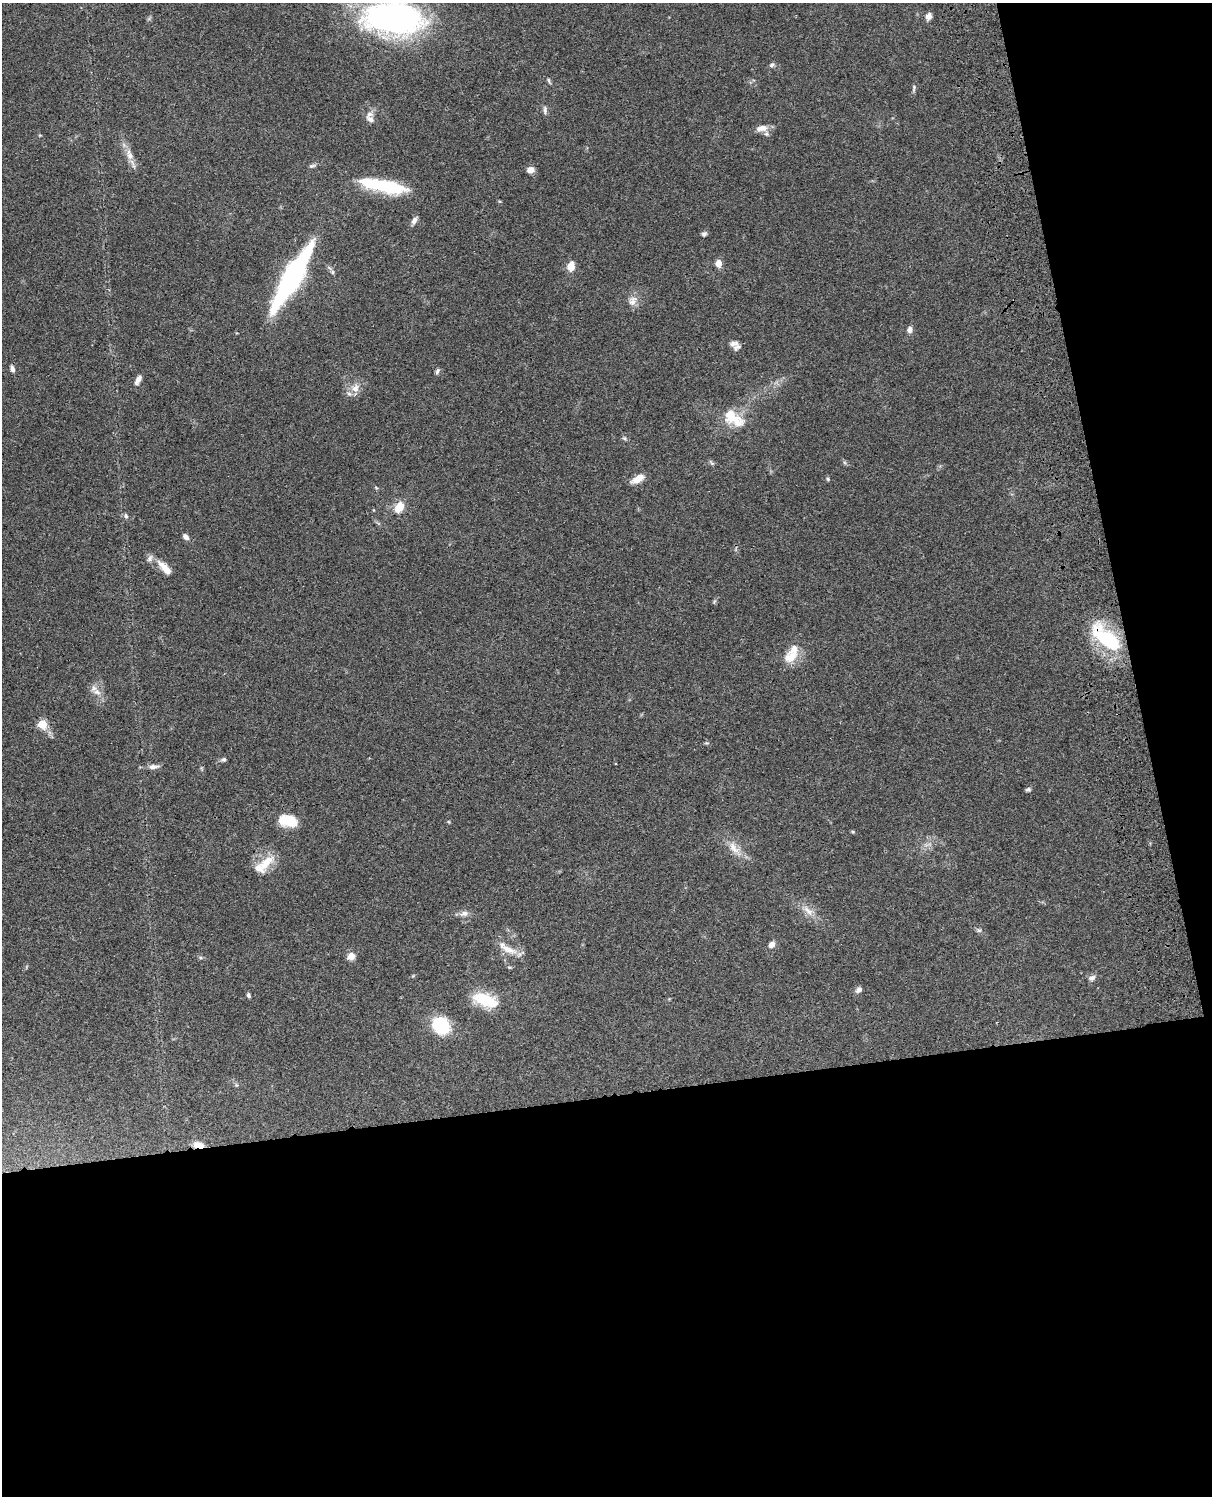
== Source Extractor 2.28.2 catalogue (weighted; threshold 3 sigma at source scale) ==
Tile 12 of 4 x 3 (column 4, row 3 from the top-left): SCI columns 3753-4962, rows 279-1772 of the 5081 x 4925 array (HDU 1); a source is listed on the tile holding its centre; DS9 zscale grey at full resolution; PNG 1214 x 1498 px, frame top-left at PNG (2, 3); no overlay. Shown black and unused: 33% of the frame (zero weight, under 3 of 4 exposures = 6% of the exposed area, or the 3 px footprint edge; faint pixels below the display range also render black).
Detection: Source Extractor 2.28.2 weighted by HDU 2 'WHT'; one run over the whole footprint, this tile lists its part. Background 0.0771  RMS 0.0058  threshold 0.026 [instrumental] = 3 sigma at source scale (4.5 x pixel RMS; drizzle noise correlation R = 1.50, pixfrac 1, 0.05/0.05 arcsec/px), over >= 5 px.
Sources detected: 65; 1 inside a brighter object's white glare — not listed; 5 inside a brighter listed object's ellipse — not listed separately; the other 59 listed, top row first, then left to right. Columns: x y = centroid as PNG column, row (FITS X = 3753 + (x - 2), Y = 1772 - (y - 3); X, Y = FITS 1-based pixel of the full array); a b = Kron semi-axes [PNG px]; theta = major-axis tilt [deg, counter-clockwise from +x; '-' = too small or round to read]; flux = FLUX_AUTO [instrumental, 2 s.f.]
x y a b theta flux
928 16 8 6 64 2.9
393 18 59 30 -3 180
772 65 8 5 47 1.2
549 80 8 4 -81 0.85
914 88 10 4 79 1.2
545 110 13 5 -87 1.7
370 119 13 8 -30 3
762 128 16 8 7 4.3
40 135 5 3 - 0.49
129 155 16 9 -75 5.2
312 166 9 5 13 1.3
530 170 8 6 2 3.5
386 186 46 15 -13 35
414 220 9 6 57 2.6
704 234 7 6 - 1.4
718 263 6 5 - 6.4
571 266 9 7 76 6.8
333 272 7 4 -90 0.96
292 278 66 15 60 120
632 301 15 11 59 4.5
910 330 8 6 72 2.3
734 343 12 7 5 2.5
12 368 8 5 -74 2.1
437 371 9 5 59 1.2
138 380 13 6 61 2.8
355 388 13 11 78 5.5
733 418 31 17 -36 16
712 463 7 4 -35 0.98
638 479 16 7 30 6.4
828 479 6 5 - 0.91
399 507 12 9 57 8.4
126 516 8 4 -75 1.1
186 537 8 6 -46 2
165 568 22 8 -47 7.1
1106 638 44 17 -42 42
790 657 22 15 37 9.4
97 692 11 8 -18 3.6
42 724 5 5 - 25
224 759 6 5 - 1.2
153 767 13 6 4 2.8
1028 789 6 5 - 1.1
288 821 19 11 -12 16
449 822 5 3 - 0.52
853 832 5 4 - 0.64
734 848 21 10 -50 7.2
266 862 26 12 41 10
808 911 20 8 -46 5.5
464 914 14 7 13 3
979 930 7 5 -41 1.2
772 944 8 6 52 3
508 949 24 8 -22 7.3
351 956 8 7 - 4.8
509 967 6 3 -18 0.65
1092 978 10 7 28 2
859 990 8 6 38 2.2
248 995 6 4 -74 1.2
485 1000 32 15 -19 19
441 1025 14 12 -41 38
199 1145 10 6 -8 6.1
Overlapping masked pixels (flux is a lower limit): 2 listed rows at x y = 1106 638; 199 1145
Isophote crosses this tile's border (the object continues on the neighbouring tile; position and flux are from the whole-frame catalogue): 1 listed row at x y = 393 18